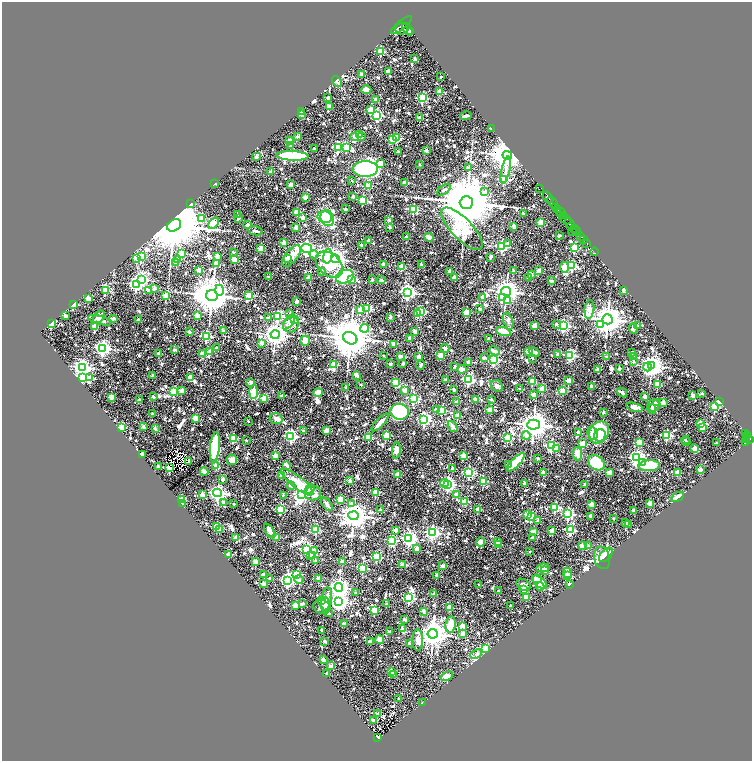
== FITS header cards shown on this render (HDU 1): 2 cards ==
NAXIS1  =                 1500
NAXIS2  =                 1517

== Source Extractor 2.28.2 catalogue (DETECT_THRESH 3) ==
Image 1500 x 1517 px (HDU 1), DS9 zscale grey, zoomed out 1/2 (1 PNG px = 2 x 2 image px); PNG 754 x 763 px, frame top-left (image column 1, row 1517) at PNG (2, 2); each listed source drawn as its Kron ellipse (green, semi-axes under 4 px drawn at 4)
Background 0.796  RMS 0.032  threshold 0.0964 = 3 sigma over >= 5 px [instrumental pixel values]
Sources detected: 1471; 178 cannot appear on this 1/2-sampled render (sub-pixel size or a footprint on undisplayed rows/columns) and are neither listed nor drawn; of the other 1293, the 500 brightest by FLUX_AUTO listed and drawn (793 fainter detections omitted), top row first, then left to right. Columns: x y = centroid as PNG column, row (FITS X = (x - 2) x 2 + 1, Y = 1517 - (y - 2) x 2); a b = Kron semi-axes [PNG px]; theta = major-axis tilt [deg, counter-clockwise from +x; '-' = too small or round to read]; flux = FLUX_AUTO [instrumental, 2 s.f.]
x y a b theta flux
401 25 13 3 40 3400
402 29 7 5 0 3700
408 29 7 4 -58 3300
411 31 4 2 - 1200
381 51 3 3 - 320
415 59 2 2 - 28
388 71 2 2 - 52
362 75 2 2 - 72
441 77 2 2 - 24
337 82 6 2 -52 39
366 90 5 3 - 46
440 92 3 2 - 170
328 98 2 2 - 25
422 98 3 3 - 690
376 100 2 2 - 44
329 106 4 2 - 28
371 110 3 3 - 160
301 111 4 2 - 24
301 115 2 2 - 57
377 115 3 3 - 920
466 116 6 2 11 19
420 118 2 2 - 79
491 129 2 2 - 20
360 134 2 2 - 20
355 136 2 2 - 120
297 137 2 2 - 51
361 137 2 2 - 20
396 138 3 3 - 390
392 140 3 2 - 110
290 141 2 2 - 84
291 145 2 2 - 19
338 147 3 3 - 610
346 147 3 3 - 470
314 148 2 2 - 27
426 151 2 2 - 52
398 152 2 2 - 30
507 155 5 4 - 15000
293 156 16 4 -2 610
256 157 2 2 - 34
381 164 3 3 - 120
420 164 2 2 - 26
468 168 4 3 - 47
365 169 12 8 -1 1100
506 170 14 3 78 26
271 172 2 2 - 39
504 179 4 3 - 480
352 181 2 2 - 27
404 182 2 2 - 48
215 184 2 2 - 27
290 185 2 2 - 53
368 186 3 3 - 160
540 188 3 1 - 47
444 190 8 4 34 21
485 192 3 3 - 34
305 197 2 2 - 87
353 197 2 2 - 35
548 197 6 2 -53 1700
363 200 4 3 - 330
466 202 6 6 - 72000
552 202 6 2 -48 1400
191 204 2 2 - 79
555 207 4 2 - 470
345 209 2 2 - 31
414 209 3 3 - 460
557 210 3 2 - 520
561 212 5 3 - 380
297 213 2 2 - 160
238 214 2 2 - 30
523 214 3 2 - 26
564 216 2 1 - 340
325 217 7 6 - 490
202 218 3 3 - 150
239 218 2 2 - 25
303 218 2 2 - 72
327 218 8 6 -67 530
565 219 6 3 -32 1300
389 220 2 2 - 40
541 222 3 3 - 200
213 223 6 4 49 460
570 224 6 3 -56 2700
174 225 7 5 31 72000
247 225 2 2 - 41
514 226 2 2 - 61
389 227 2 2 - 25
296 228 2 2 - 73
574 228 2 2 - 440
462 229 27 10 -46 890
255 231 7 3 -10 22
573 231 2 1 - 22
577 231 5 2 - 1000
559 236 2 2 - 23
581 236 4 3 - 230
406 237 2 2 - 31
429 237 5 3 - 55
369 240 2 2 - 37
584 240 2 2 - 140
284 243 2 2 - 70
508 243 3 2 - 22
587 243 3 1 - 59
361 245 2 2 - 28
502 246 3 3 - 850
261 248 2 2 - 140
306 248 5 4 - 2000
574 248 3 3 - 420
233 252 2 2 - 24
594 252 4 1 - 20
182 253 2 2 - 150
314 254 4 3 - 25
217 256 2 2 - 81
291 256 13 6 51 54
328 256 7 4 79 700
141 257 3 3 - 340
491 257 2 2 - 43
137 258 3 3 - 190
287 258 2 2 - 64
178 259 3 2 - 29
335 259 4 4 - 3600
234 260 2 2 - 150
176 262 2 2 - 61
216 264 2 2 - 52
329 264 15 11 -41 300
384 265 2 2 - 87
421 265 4 2 - 34
572 266 3 3 - 470
402 267 3 2 - 220
564 267 5 3 - 230
199 270 3 2 - 67
321 271 2 2 - 26
449 271 2 2 - 25
514 271 2 2 - 39
539 271 2 2 - 58
531 275 2 2 - 41
269 277 2 2 - 32
345 277 9 6 18 1000
454 277 3 3 - 23
528 277 2 2 - 20
309 278 2 2 - 82
141 279 4 3 - 1700
351 280 2 2 - 55
372 280 2 2 - 31
381 280 2 2 - 41
551 281 2 2 - 42
136 284 4 3 - 1200
154 288 2 2 - 43
105 290 3 3 - 380
149 290 4 3 - 21
219 290 6 4 -89 440
624 290 2 2 - 47
506 291 5 4 - 6600
408 292 4 4 - 2200
212 295 6 5 - 21000
249 295 3 3 - 200
166 296 3 2 - 220
483 297 4 4 - 26
502 298 3 3 - 130
88 299 3 2 - 120
508 301 3 3 - 100
296 302 4 2 - 26
73 304 2 2 - 530
367 308 3 3 - 440
480 309 2 2 - 42
589 309 9 5 83 180
360 310 3 2 - 93
421 311 3 3 - 260
466 312 3 2 - 210
290 313 2 2 - 19
418 314 3 2 - 260
197 315 2 2 - 86
66 316 3 2 - 35
278 316 3 3 - 490
99 317 7 5 49 24
390 317 2 2 - 30
113 318 2 2 - 49
268 318 2 2 - 29
607 319 5 5 - 12000
100 320 12 4 -16 28
138 320 2 2 - 48
295 320 3 3 - 330
508 321 9 4 -72 20
289 322 9 4 55 46
51 324 2 2 - 190
556 324 3 2 - 19
601 324 3 3 - 250
291 325 8 7 - 42
534 326 2 2 - 79
563 326 3 3 - 1200
637 326 2 2 - 25
95 327 2 2 - 110
365 328 4 4 - 280
633 329 5 4 - 26
223 331 2 2 - 33
414 331 2 2 - 64
189 332 2 2 - 50
504 332 8 3 -17 130
275 334 4 4 - 6400
206 336 3 3 - 560
350 338 7 6 - 30000
410 338 3 2 - 22
489 339 2 2 - 37
305 341 5 5 - 77
261 343 2 2 - 45
394 344 2 2 - 30
103 348 4 4 - 2100
217 348 4 2 - 25
445 348 4 3 - 20
174 350 2 2 - 29
210 351 2 2 - 75
494 351 6 3 -25 38
528 351 3 2 - 160
534 352 6 4 -35 30
203 353 3 2 - 70
632 353 2 2 - 32
159 354 2 2 - 63
557 354 3 2 - 21
440 355 2 2 - 140
570 355 3 3 - 740
384 356 2 2 - 23
400 356 2 2 - 49
419 357 2 2 - 78
607 357 2 2 - 33
634 357 2 2 - 45
484 358 2 2 - 41
532 358 2 2 - 22
494 360 3 3 - 780
469 362 2 2 - 100
633 362 2 2 - 19
403 363 2 2 - 34
391 364 2 2 - 30
333 365 3 2 - 190
421 365 4 2 - 20
651 366 4 4 - 5100
82 367 4 4 - 2500
455 367 3 2 - 33
647 367 4 3 - 710
619 368 2 2 - 26
462 369 5 3 - 54
598 369 2 2 - 66
153 376 2 2 - 39
357 376 2 2 - 54
82 377 3 3 - 930
190 377 4 3 - 46
89 378 3 2 - 49
468 379 3 3 - 1100
445 380 2 2 - 45
532 381 3 2 - 230
569 381 2 2 - 120
250 382 2 2 - 45
396 382 3 3 - 260
361 385 2 2 - 31
657 385 3 2 - 170
497 386 6 5 - 20
592 386 2 2 - 52
346 387 2 2 - 20
520 389 2 2 - 45
542 389 2 2 - 160
405 390 2 2 - 90
454 390 3 2 - 22
174 391 3 3 - 240
182 391 2 2 - 86
562 391 2 2 - 160
254 392 7 4 87 200
318 393 5 4 - 88
622 393 5 2 - 22
533 394 2 2 - 53
702 394 2 2 - 23
281 396 2 2 - 37
693 396 4 3 - 21
111 397 2 2 - 120
153 397 2 2 - 31
645 397 2 2 - 59
264 398 4 3 - 83
413 398 4 3 - 750
476 399 3 2 - 30
139 400 2 2 - 30
491 400 2 2 - 29
457 402 2 2 - 47
663 402 3 3 - 29
719 402 3 2 - 51
656 403 3 2 - 22
654 406 6 6 - 25
635 407 8 3 -13 32
715 407 3 3 - 300
652 409 5 4 - 20
436 410 3 2 - 42
442 410 3 3 - 360
490 410 2 2 - 110
400 412 9 8 - 630
603 412 2 2 - 36
152 414 2 2 - 24
457 416 2 2 - 130
195 418 3 2 - 120
276 419 6 5 - 31
424 420 4 3 - 1000
248 421 2 2 - 28
380 422 11 3 47 50
700 424 3 2 - 280
533 425 6 5 - 9600
453 426 6 4 -52 38
121 427 3 3 - 390
144 427 2 2 - 57
702 427 3 2 - 120
155 429 3 2 - 30
326 430 3 2 - 95
303 431 2 2 - 32
578 432 3 2 - 78
599 432 12 9 56 480
593 433 7 5 -73 79
746 433 3 2 - 230
386 435 3 3 - 200
526 435 4 3 - 78
600 435 6 5 - 130
667 435 3 3 - 540
747 435 2 2 - 190
291 436 4 3 - 1100
368 437 3 3 - 240
746 437 3 1 - 50
233 438 3 3 - 230
507 438 4 3 - 410
747 439 4 2 - 420
750 439 3 2 - 490
246 440 2 2 - 29
686 440 4 2 - 24
745 441 3 2 - 490
639 442 3 2 - 170
686 442 2 2 - 20
717 443 2 2 - 33
583 444 3 3 - 200
551 446 3 3 - 1000
215 447 15 5 84 540
556 449 4 3 - 26
695 449 3 2 - 180
396 450 8 4 84 46
142 454 2 2 - 64
578 454 7 4 -84 69
275 456 2 2 - 110
463 456 3 2 - 200
538 458 2 2 - 21
636 458 4 4 - 1900
232 460 5 5 - 36
189 461 2 2 - 40
516 462 12 4 46 360
596 463 9 6 -36 260
642 463 3 3 - 140
216 465 2 2 - 79
287 465 2 2 - 42
509 465 2 2 - 47
158 466 2 2 - 42
649 466 11 5 2 260
170 468 3 3 - 210
453 469 2 2 - 42
700 470 3 3 - 25
204 472 4 3 - 53
469 472 3 3 - 910
677 472 3 2 - 190
543 473 2 2 - 110
609 473 4 4 - 37
397 474 2 2 - 120
281 475 2 2 - 60
222 479 2 2 - 52
350 481 2 2 - 48
483 481 2 2 - 210
297 482 20 6 -39 120
444 483 4 4 - 170
524 483 2 2 - 47
448 484 3 3 - 1900
585 484 2 2 - 31
291 486 4 3 - 22
310 489 5 4 - 37
375 492 3 3 - 160
218 493 4 4 - 2100
313 493 8 7 - 73
301 494 4 4 - 2600
457 494 2 2 - 72
202 495 2 2 - 84
283 495 2 2 - 19
678 497 7 3 31 40
182 499 3 2 - 170
340 499 4 3 - 140
465 501 3 2 - 190
223 502 2 2 - 46
351 503 3 2 - 24
650 503 2 2 - 130
182 504 2 2 - 94
234 504 2 2 - 24
327 504 8 2 -53 32
592 505 2 2 - 130
555 507 3 3 - 480
280 509 3 3 - 450
478 509 2 2 - 120
381 510 2 2 - 53
634 510 2 2 - 46
568 514 4 3 - 860
528 515 3 3 - 240
353 516 5 4 - 9500
591 516 2 2 - 47
531 517 3 3 - 280
613 519 2 2 - 20
538 520 2 2 - 25
626 523 2 2 - 72
629 524 2 2 - 24
217 527 3 2 - 240
219 529 3 2 - 67
316 530 3 3 - 320
396 530 2 2 - 68
570 530 3 3 - 540
269 531 8 3 -60 47
552 531 2 2 - 77
534 532 4 2 - 100
432 533 4 3 - 1600
236 538 3 2 - 110
277 538 2 2 - 86
409 538 4 4 - 2000
533 538 2 2 - 55
392 540 4 3 - 470
481 542 4 4 - 33
497 542 2 2 - 33
498 545 2 2 - 94
582 546 3 2 - 73
588 546 2 2 - 27
307 549 4 3 - 950
417 549 4 3 - 29
314 550 3 3 - 41
530 552 2 2 - 20
229 554 3 2 - 93
313 555 3 2 - 180
606 555 8 5 48 24
310 556 2 2 - 54
376 557 3 3 - 460
602 558 11 8 -75 44
315 560 2 2 - 23
256 562 2 2 - 150
342 562 2 2 - 77
402 564 2 2 - 54
443 566 2 2 - 68
363 568 3 3 - 480
543 568 7 4 6 52
545 571 3 2 - 24
567 573 5 3 - 64
297 574 3 3 - 370
263 575 2 2 - 78
437 575 2 2 - 67
568 576 3 2 - 340
270 578 2 2 - 32
299 579 4 3 - 56
319 579 2 2 - 77
537 579 5 3 - 85
287 580 4 3 - 1700
540 582 9 4 -40 230
263 584 2 2 - 63
478 585 2 2 - 26
523 585 7 5 -32 29
569 585 2 2 - 43
540 586 4 3 - 38
339 588 4 4 - 3900
524 589 2 2 - 160
498 591 2 2 - 31
355 593 2 2 - 22
434 594 2 2 - 41
526 597 3 3 - 180
409 598 3 3 - 970
326 600 13 5 83 62
321 601 3 2 - 23
339 601 4 4 - 2900
302 604 3 2 - 51
325 604 7 4 -89 30
387 604 2 2 - 29
295 605 2 2 - 130
510 606 2 2 - 28
322 607 8 7 - 32
449 607 2 2 - 110
374 610 3 3 - 270
423 611 2 2 - 59
328 613 2 2 - 32
404 619 3 2 - 43
344 624 2 2 - 68
451 624 8 5 80 110
462 626 3 2 - 220
402 628 3 2 - 49
322 630 2 2 - 23
389 632 2 2 - 35
462 633 2 2 - 67
433 634 5 5 - 9100
380 640 4 4 - 60
418 640 11 5 -89 41
324 641 2 2 - 60
370 641 2 2 - 65
409 643 2 2 - 38
485 648 3 3 - 340
476 654 6 3 25 19
323 660 2 2 - 87
331 666 2 2 - 72
391 671 3 2 - 96
327 673 2 2 - 20
394 674 2 2 - 39
447 676 6 4 22 43
398 698 2 2 - 19
422 703 2 2 - 19
378 714 2 2 - 42
374 720 2 2 - 82
378 737 4 3 - 130
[793 fainter detections neither listed nor drawn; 178 sub-pixel or undisplayed-footprint detections neither listed nor drawn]